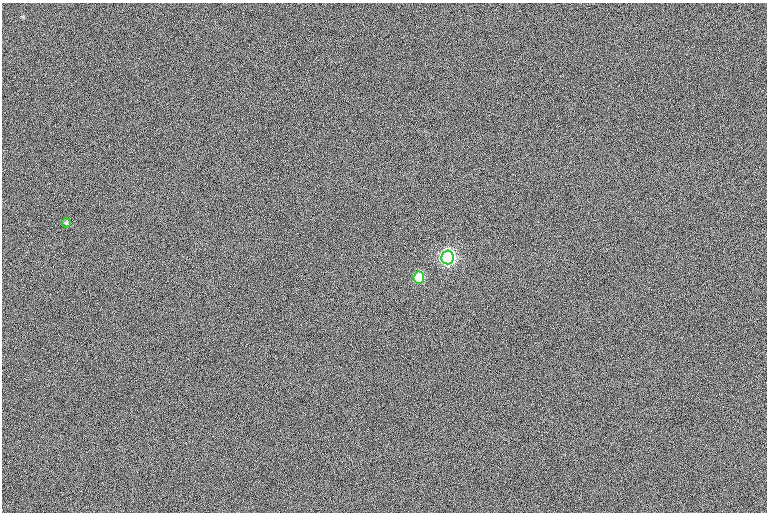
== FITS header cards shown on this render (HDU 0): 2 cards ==
NAXIS1  =                  765
NAXIS2  =                  510

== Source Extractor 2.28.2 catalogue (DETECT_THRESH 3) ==
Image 765 x 510 px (HDU 0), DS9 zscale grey, 1 PNG px = 1 image px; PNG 769 x 514 px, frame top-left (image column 1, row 510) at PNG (2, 3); each listed source drawn as its Kron ellipse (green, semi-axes under 4 px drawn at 4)
Background -1.26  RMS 12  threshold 35.2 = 3 sigma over >= 5 px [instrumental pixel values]
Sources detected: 3; all 3 listed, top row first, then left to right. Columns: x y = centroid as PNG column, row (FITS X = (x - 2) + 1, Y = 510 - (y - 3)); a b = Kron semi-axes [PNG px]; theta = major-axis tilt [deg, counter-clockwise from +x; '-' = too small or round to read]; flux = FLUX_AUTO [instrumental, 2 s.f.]
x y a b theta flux
66 223 4 4 - 1200
448 257 7 6 - 350000
419 278 6 5 - 56000